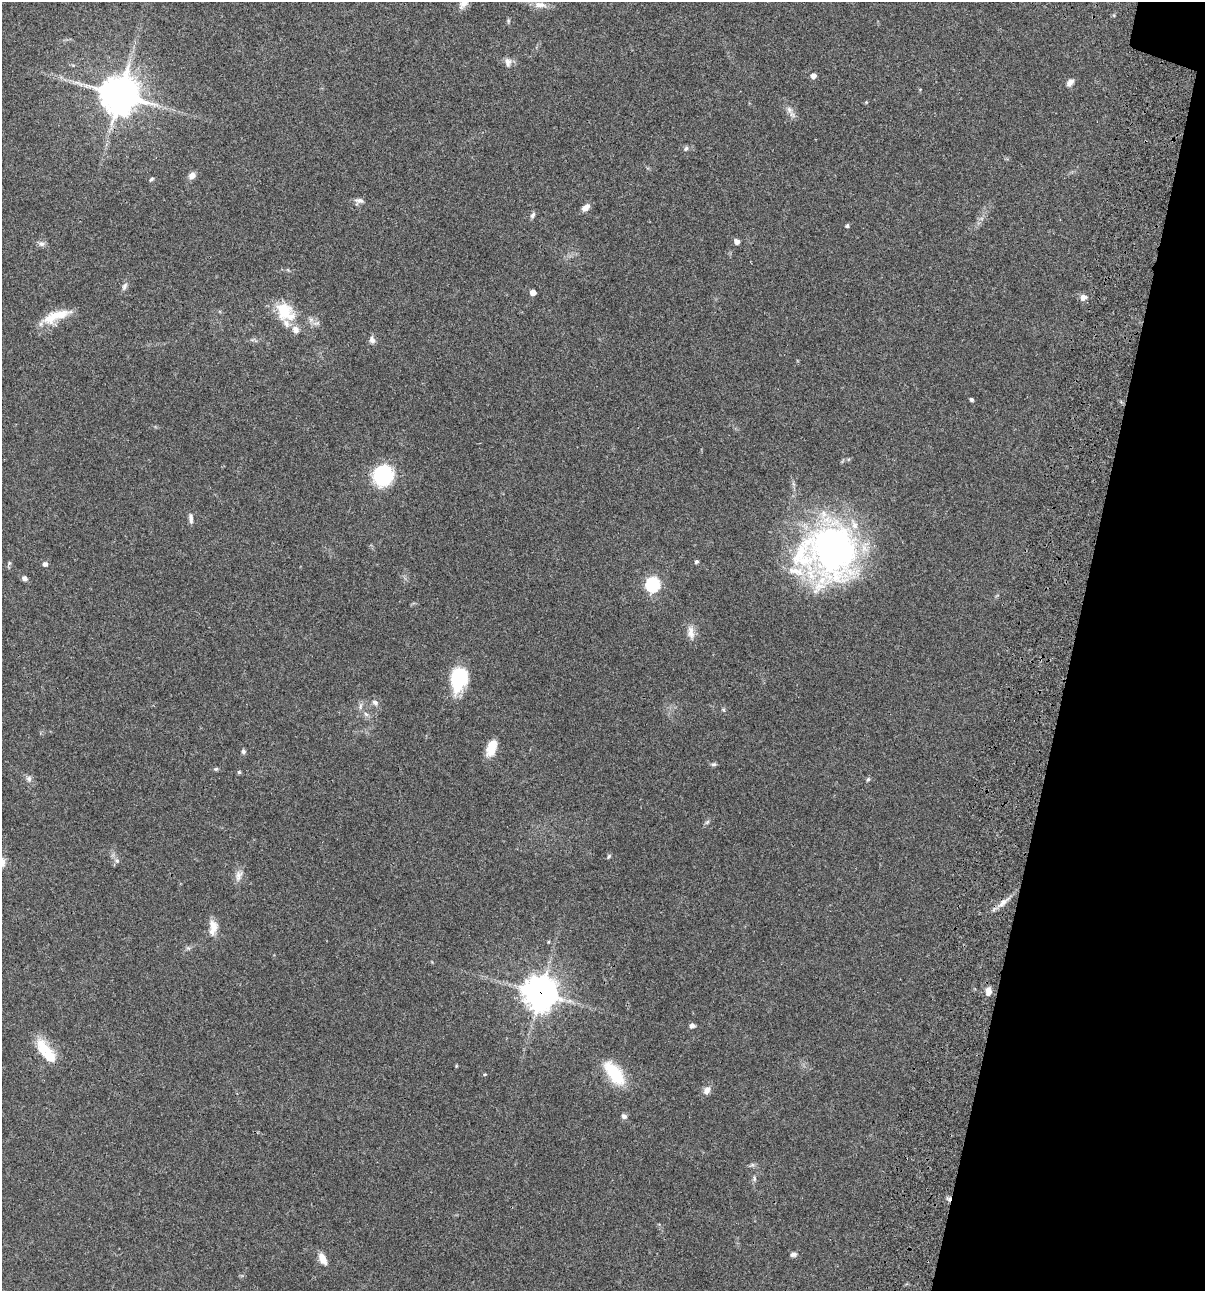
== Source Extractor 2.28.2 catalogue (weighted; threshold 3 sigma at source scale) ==
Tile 8 of 4 x 4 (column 4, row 2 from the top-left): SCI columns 3844-5046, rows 2696-3984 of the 5404 x 5390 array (HDU 1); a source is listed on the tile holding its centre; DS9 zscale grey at full resolution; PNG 1207 x 1293 px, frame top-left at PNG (2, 2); no overlay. Shown black and unused: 11% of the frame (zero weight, under 3 of 4 exposures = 9% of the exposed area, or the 3 px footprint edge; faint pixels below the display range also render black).
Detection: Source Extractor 2.28.2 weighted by HDU 2 'WHT'; one run over the whole footprint, this tile lists its part. Background 0.047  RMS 0.0061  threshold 0.0276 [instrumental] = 3 sigma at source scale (4.5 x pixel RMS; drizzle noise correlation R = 1.50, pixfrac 1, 0.05/0.05 arcsec/px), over >= 5 px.
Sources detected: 72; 2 inside a brighter object's white glare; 1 cosmic-ray / hot-pixel residue — not listed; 3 inside a brighter listed object's ellipse — not listed separately; the other 66 listed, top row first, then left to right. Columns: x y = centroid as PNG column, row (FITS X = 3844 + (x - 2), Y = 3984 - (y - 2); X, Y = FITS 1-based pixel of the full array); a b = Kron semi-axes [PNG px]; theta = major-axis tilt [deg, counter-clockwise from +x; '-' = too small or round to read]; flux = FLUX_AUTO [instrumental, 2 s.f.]
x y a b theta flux
464 2 19 9 58 5.2
540 5 19 8 -6 4.9
508 21 6 4 90 0.86
508 62 13 9 -82 3.4
813 76 5 5 - 3.5
1070 82 11 7 54 2.8
120 95 13 13 - 1300
866 102 4 4 - 0.57
789 110 12 8 -57 3.4
686 148 7 6 - 1.4
192 175 9 7 44 3.4
151 179 7 4 43 0.93
359 201 12 8 6 2.6
586 207 10 6 41 3.5
533 215 9 5 63 1.6
847 226 5 4 - 1
737 241 5 5 - 3.4
42 244 10 7 -9 2.3
124 286 12 6 65 2
533 292 4 4 - 6.7
1083 297 8 7 - 3.8
285 312 28 20 -47 20
59 314 35 11 9 13
316 323 12 6 12 2.2
372 340 9 7 -68 2.5
971 400 4 4 - 1
383 475 18 17 - 45
191 518 13 5 -86 2.3
831 550 70 61 44 210
696 561 4 4 - 1.4
9 563 7 5 48 1
45 564 5 4 - 2.5
24 578 6 5 - 2.1
653 584 7 6 - 110
691 632 20 9 -83 5.2
459 678 27 17 79 33
375 703 10 7 -34 2.2
360 706 11 5 79 1.9
723 710 6 4 -31 0.78
366 714 8 4 -45 1.5
491 748 19 10 73 11
243 751 6 5 - 1.3
713 764 8 5 6 1.1
216 769 6 5 - 0.91
239 772 4 4 - 1
29 778 8 7 - 2.1
868 779 6 4 71 1
707 822 7 4 45 1.1
609 856 6 5 - 0.95
117 860 7 7 - 1.8
238 876 17 9 78 4.3
1003 902 24 7 39 5.1
213 927 21 11 85 7.2
548 942 5 3 - 0.54
188 948 6 5 - 1.1
989 991 10 7 85 4.5
540 993 12 12 - 860
692 1026 8 5 3 1.7
44 1048 28 14 -45 16
456 1066 5 4 - 0.57
614 1073 32 15 -52 24
707 1090 10 8 56 3.4
624 1116 7 6 - 1.9
754 1179 8 5 85 1.3
793 1254 9 6 10 1.8
323 1259 13 7 -64 6.3
Overlapping masked pixels (flux is a lower limit): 2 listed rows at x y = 1003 902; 540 993
Isophote crosses this tile's border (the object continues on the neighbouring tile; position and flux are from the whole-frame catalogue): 1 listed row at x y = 464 2